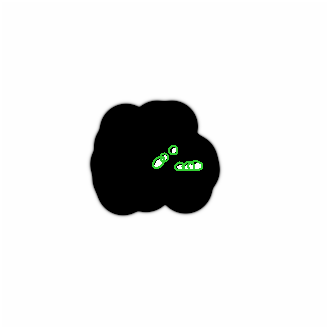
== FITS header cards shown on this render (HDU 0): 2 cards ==
NAXIS1  =                  325 /
NAXIS2  =                  325 /

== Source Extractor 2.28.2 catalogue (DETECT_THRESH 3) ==
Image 325 x 325 px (HDU 0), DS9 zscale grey, 1 PNG px = 1 image px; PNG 329 x 329 px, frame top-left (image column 1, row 325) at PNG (0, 0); each listed source drawn as its Kron ellipse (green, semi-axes under 4 px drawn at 4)
Background 0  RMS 3.9e-08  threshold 1.16e-07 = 3 sigma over >= 5 px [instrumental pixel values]
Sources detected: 6; all 6 listed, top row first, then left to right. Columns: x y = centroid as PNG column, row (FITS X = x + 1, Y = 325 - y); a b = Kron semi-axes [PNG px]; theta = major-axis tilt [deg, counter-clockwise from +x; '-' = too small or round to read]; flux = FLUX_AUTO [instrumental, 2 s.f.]
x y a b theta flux
172 149 4 3 - 240
162 155 4 3 - 94
157 161 7 4 46 12000
193 164 7 5 0 580
178 165 5 3 - 210
187 165 6 4 1 440